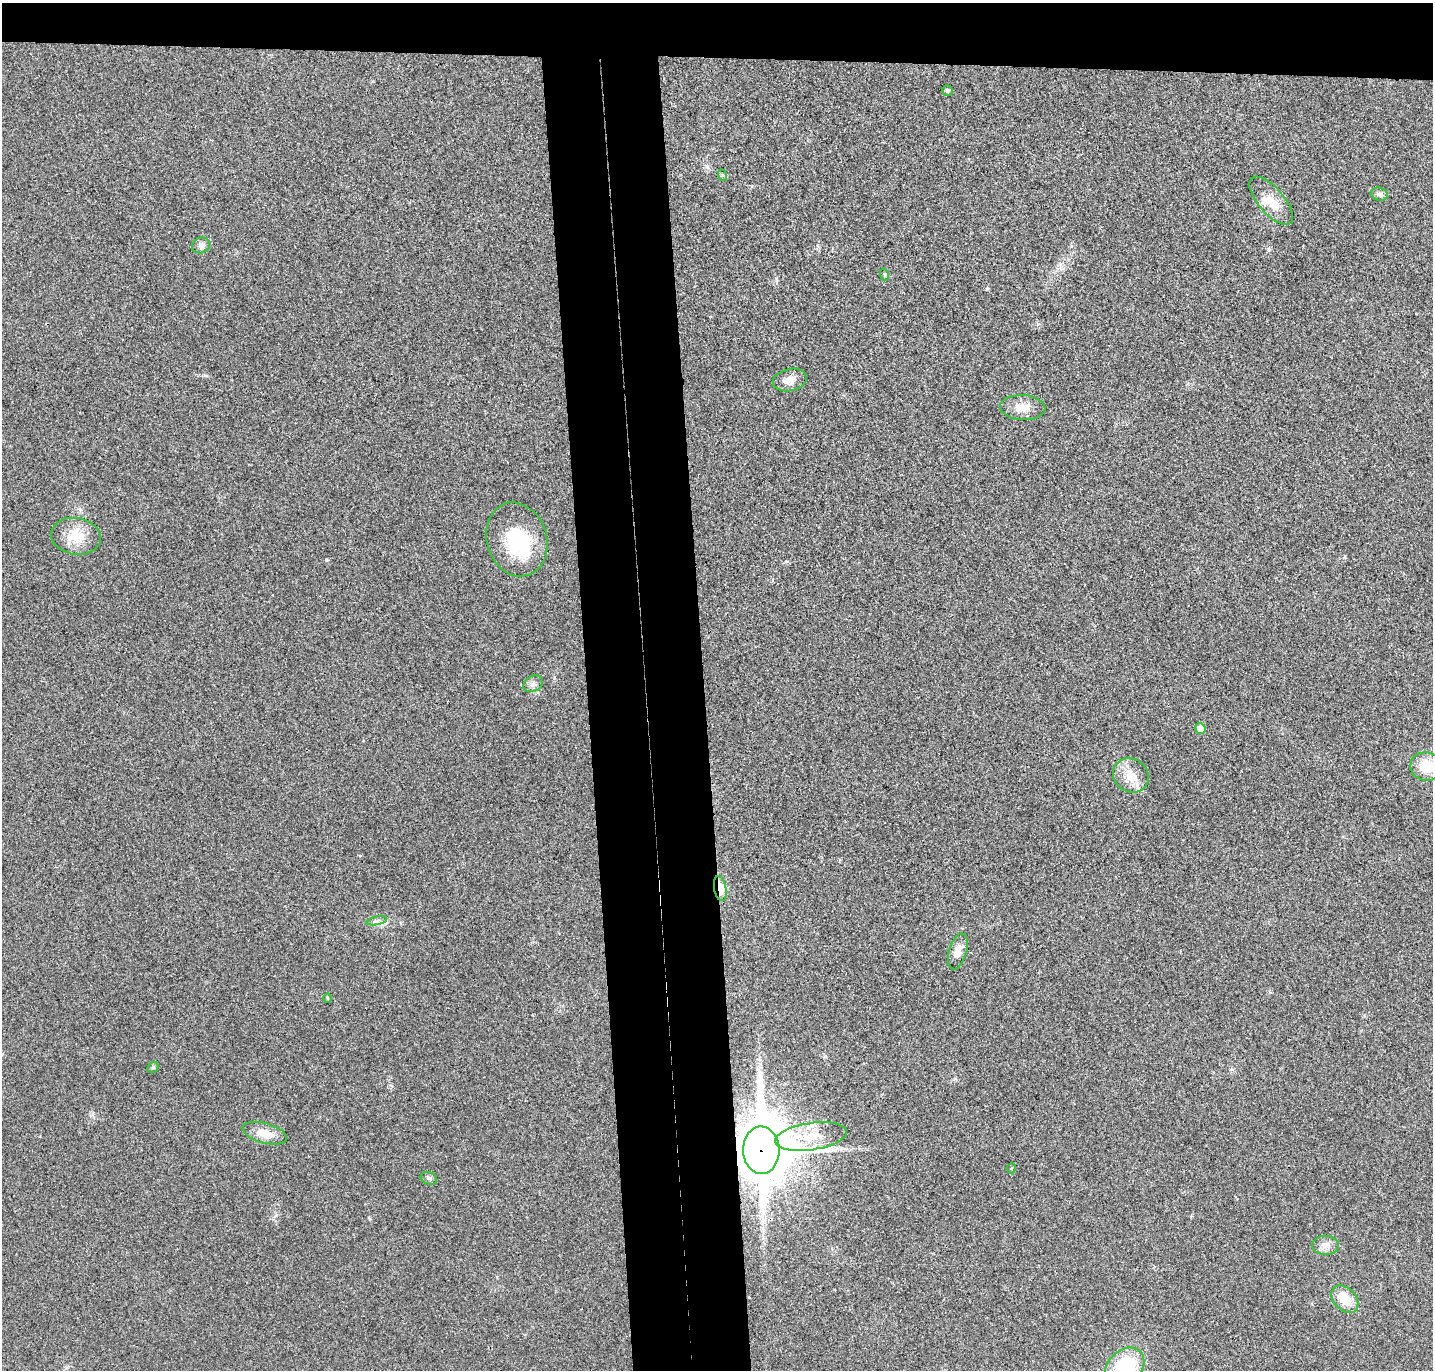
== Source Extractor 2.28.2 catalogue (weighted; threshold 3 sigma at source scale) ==
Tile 2 of 3 x 3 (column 2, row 1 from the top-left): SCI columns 1488-2918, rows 2852-4219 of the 4408 x 4332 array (HDU 1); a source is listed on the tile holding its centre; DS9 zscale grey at full resolution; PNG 1435 x 1372 px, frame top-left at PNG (2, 3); each listed source drawn as its Kron ellipse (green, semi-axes under 4 px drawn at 4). Shown black and unused: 12% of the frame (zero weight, under 3 of 4 exposures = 6% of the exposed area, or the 3 px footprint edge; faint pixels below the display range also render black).
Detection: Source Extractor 2.28.2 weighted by HDU 2 'WHT'; one run over the whole footprint, this tile lists its part. Background 0.0232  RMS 0.0063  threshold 0.0283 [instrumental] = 3 sigma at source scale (4.5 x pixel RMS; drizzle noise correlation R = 1.50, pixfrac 1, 0.05/0.05 arcsec/px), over >= 5 px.
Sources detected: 28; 1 inside a brighter object's white glare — neither listed nor drawn; the other 27 listed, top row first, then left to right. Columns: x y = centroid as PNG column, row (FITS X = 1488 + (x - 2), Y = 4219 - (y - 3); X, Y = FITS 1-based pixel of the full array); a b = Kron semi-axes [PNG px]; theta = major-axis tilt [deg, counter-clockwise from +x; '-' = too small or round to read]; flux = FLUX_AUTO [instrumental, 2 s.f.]
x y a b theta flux
947 91 5 5 - 1.4
722 175 6 3 -70 0.69
1379 194 8 6 -14 1.9
1271 201 30 13 -49 12
201 245 9 7 25 2.3
885 275 6 4 -71 0.73
790 380 17 11 12 6.1
1023 408 23 12 -3 8
76 536 25 18 -9 15
517 539 37 30 -73 41
533 684 10 7 31 2.5
1200 728 6 5 - 4.2
1427 766 17 14 -8 16
1131 775 18 16 -34 11
720 888 13 6 -79 11
377 921 10 3 11 1.5
958 951 18 8 74 6
327 998 4 3 - 0.61
153 1067 6 4 46 0.95
265 1133 23 10 -16 9.8
811 1136 36 13 8 17
761 1150 24 18 -89 3900
1012 1168 5 3 - 0.67
429 1178 8 6 -19 1.7
1326 1245 13 9 -3 4.4
1345 1299 16 11 -47 12
1125 1368 22 17 46 51
Overlapping masked pixels (flux is a lower limit): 2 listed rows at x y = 720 888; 761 1150
Isophote crosses this tile's border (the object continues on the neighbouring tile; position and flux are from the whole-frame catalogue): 2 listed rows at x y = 1427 766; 1125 1368
Unlisted compact peaks at least as high as the median listed source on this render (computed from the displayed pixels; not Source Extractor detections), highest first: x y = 326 560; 987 288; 205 375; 93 1113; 776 279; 1071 246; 1268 249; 370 1219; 786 561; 276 1215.